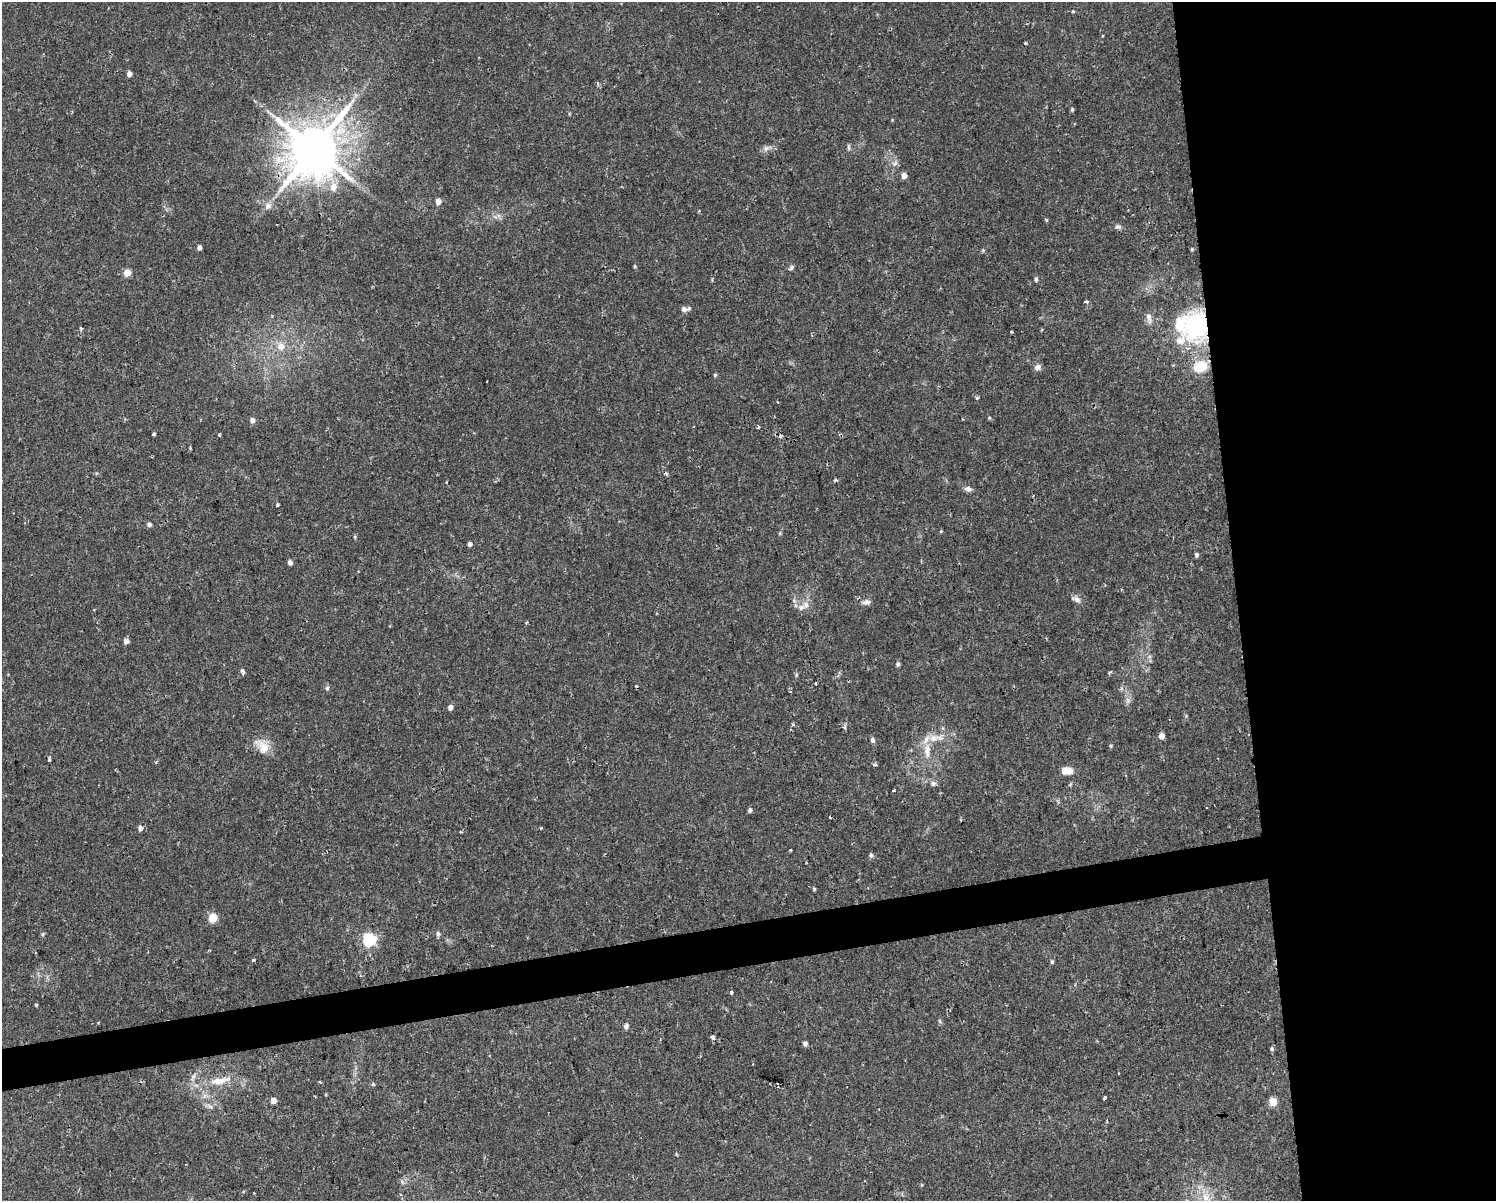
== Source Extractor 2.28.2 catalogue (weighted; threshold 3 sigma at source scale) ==
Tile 6 of 3 x 4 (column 3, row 2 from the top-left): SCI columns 3054-4547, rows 2401-3599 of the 4573 x 4799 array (HDU 1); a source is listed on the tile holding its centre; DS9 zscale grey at full resolution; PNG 1498 x 1203 px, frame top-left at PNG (2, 2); no overlay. Shown black and unused: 20% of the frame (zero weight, under 2 of 3 exposures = <1% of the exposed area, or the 3 px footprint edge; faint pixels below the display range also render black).
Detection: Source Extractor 2.28.2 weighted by HDU 2 'WHT'; one run over the whole footprint, this tile lists its part. Background 0.0342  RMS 0.0031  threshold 0.0142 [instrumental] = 3 sigma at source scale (4.5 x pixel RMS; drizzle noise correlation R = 1.50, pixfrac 1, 0.0396/0.0396 arcsec/px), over >= 5 px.
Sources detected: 111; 5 cosmic-ray / hot-pixel residue — not listed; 4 inside a brighter listed object's ellipse — not listed separately; the other 102 listed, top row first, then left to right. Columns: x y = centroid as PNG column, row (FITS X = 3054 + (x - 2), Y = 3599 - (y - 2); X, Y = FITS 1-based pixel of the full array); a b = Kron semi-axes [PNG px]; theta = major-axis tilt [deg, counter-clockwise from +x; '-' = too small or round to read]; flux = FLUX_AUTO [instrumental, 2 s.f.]
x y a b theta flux
1073 11 4 4 - 0.42
1025 43 3 3 - 0.28
129 74 5 4 - 1.5
597 83 5 4 - 0.63
1072 109 5 4 - 0.4
848 147 9 4 -85 0.58
766 148 9 7 36 1.2
314 149 15 13 72 1800
895 163 9 4 54 0.83
904 175 5 5 - 2.3
333 187 11 9 85 3
438 201 5 4 - 2.5
268 206 10 8 38 1.7
1046 220 4 3 - 0.52
1118 227 9 6 -2 0.94
199 248 4 4 - 1.3
1192 249 4 4 - 0.33
983 250 5 5 - 0.4
635 266 4 4 - 0.35
792 267 7 5 48 0.69
127 273 5 5 - 4
1036 279 6 4 84 0.69
1086 301 5 3 - 0.53
684 309 5 5 - 1.5
1149 317 16 7 -81 1.7
1196 325 39 31 79 32
81 328 5 4 - 0.43
1011 332 4 2 - 0.26
281 346 10 10 - 3.1
1038 367 6 6 - 2
1200 367 17 13 17 6.5
715 375 5 4 - 0.4
977 398 3 3 - 0.84
989 418 5 3 - 0.28
252 420 6 5 - 1.3
758 427 3 3 - 0.65
154 434 3 3 - 0.65
219 434 5 3 - 0.33
835 480 4 3 - 0.56
968 489 11 6 -8 1.1
278 505 3 3 - 1.7
149 524 5 5 - 0.92
941 531 5 3 - 0.25
355 537 5 3 - 0.37
470 544 5 4 - 1
1196 555 5 4 - 0.71
290 562 5 4 - 1.3
1076 599 13 7 -22 1.3
866 602 10 6 3 1.3
795 605 7 4 -72 0.64
806 605 8 6 -73 1.4
126 641 4 4 - 2.1
898 664 5 4 - 0.67
243 671 5 3 - 1.9
1109 673 6 3 52 0.51
796 675 6 3 72 0.4
815 683 3 2 - 0.37
327 688 5 5 - 0.59
1128 700 8 5 -60 0.95
450 707 5 4 - 1.7
1161 736 5 5 - 1.9
933 738 15 10 11 3.6
873 740 5 4 - 1
1111 746 4 4 - 0.32
263 747 20 12 -51 4.8
927 751 22 9 -88 4.1
49 760 4 3 - 0.55
156 762 6 3 44 0.37
875 765 5 3 - 0.67
1065 770 5 4 - 4.3
1070 771 5 5 - 4.1
933 783 8 7 - 1.1
1070 785 4 4 - 0.46
893 790 3 3 - 1.5
750 810 5 4 - 0.68
140 828 6 5 - 1.2
541 828 3 3 - 0.32
871 855 6 4 -74 0.73
814 889 4 4 - 0.37
213 918 5 5 - 13
438 933 6 5 - 0.65
43 934 6 4 46 0.41
369 939 6 6 - 48
253 960 3 3 - 1.5
1052 962 5 4 - 0.47
731 992 3 3 - 1
36 1005 3 3 - 0.51
940 1021 6 3 -71 0.42
626 1026 5 5 - 1.1
713 1037 4 4 - 1.8
805 1043 5 5 - 1.1
1272 1049 5 4 - 0.54
220 1081 30 9 11 5.9
373 1084 5 4 - 0.42
778 1084 3 2 - 0.28
1104 1098 3 3 - 0.98
274 1100 4 4 - 2.5
1273 1102 5 5 - 7.4
1107 1121 4 3 - 0.31
921 1185 5 3 - 0.3
254 1193 2 2 - 0.23
1205 1197 12 8 -59 3.2
Overlapping masked pixels (flux is a lower limit): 2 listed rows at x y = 314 149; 1196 325